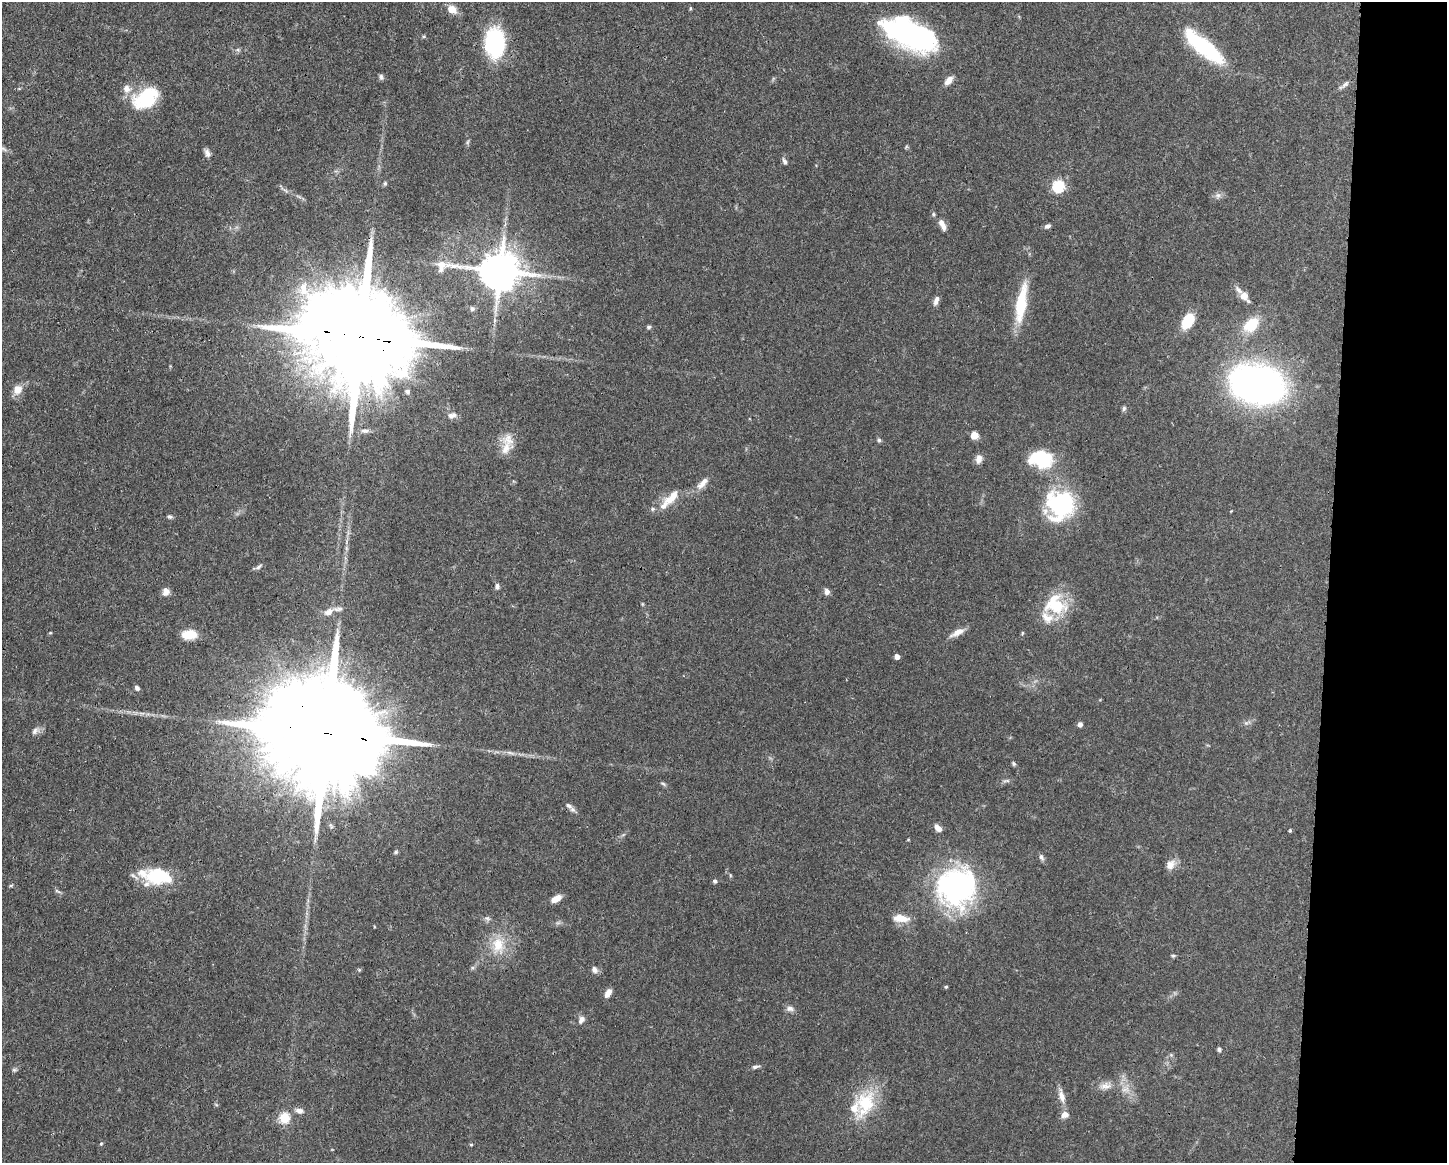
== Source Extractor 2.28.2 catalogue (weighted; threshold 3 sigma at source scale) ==
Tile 9 of 3 x 4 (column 3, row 3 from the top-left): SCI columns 3004-4448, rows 1169-2329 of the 4671 x 4660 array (HDU 1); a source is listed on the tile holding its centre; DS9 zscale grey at full resolution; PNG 1449 x 1165 px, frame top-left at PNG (2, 2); no overlay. Shown black and unused: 8% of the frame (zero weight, under 3 of 4 exposures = <1% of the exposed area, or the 3 px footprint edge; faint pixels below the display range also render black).
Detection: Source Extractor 2.28.2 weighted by HDU 2 'WHT'; one run over the whole footprint, this tile lists its part. Background 0.0415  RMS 0.0027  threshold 0.0123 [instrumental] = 3 sigma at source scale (4.5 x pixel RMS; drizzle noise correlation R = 1.50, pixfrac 1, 0.05/0.05 arcsec/px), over >= 5 px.
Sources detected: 105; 1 inside a brighter object's white glare — not listed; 8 inside a brighter listed object's ellipse — not listed separately; the other 96 listed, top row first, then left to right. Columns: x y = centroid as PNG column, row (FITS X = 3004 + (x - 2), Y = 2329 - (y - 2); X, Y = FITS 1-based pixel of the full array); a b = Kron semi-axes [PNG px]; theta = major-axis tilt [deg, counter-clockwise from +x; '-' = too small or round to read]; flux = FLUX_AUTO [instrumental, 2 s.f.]
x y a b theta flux
452 9 10 8 -35 3.1
911 34 56 25 -24 56
494 42 28 19 90 27
1204 46 45 13 -39 28
381 77 8 5 -82 0.59
949 80 10 6 49 2.3
1345 84 15 5 44 1
146 98 32 20 32 15
2 148 16 5 -31 1
207 153 11 6 -74 1.1
784 161 10 5 -63 0.74
385 183 6 4 -71 0.42
1059 186 6 6 - 33
1218 195 8 7 - 0.92
933 214 5 4 - 0.4
942 225 15 6 -65 1.9
1047 226 7 5 27 0.8
500 270 14 10 -5 980
1244 296 15 8 -48 2.8
936 301 12 6 71 1.3
1021 303 51 12 81 11
472 309 7 6 - 0.66
1188 321 12 7 60 12
1251 325 20 13 41 7.6
649 327 6 4 2 0.5
361 337 35 23 -11 9100
1258 384 44 29 -13 140
18 389 11 9 55 2.9
407 391 7 6 - 0.66
1124 408 7 5 73 0.56
452 415 12 7 12 1.4
364 431 11 6 -2 1.1
974 435 7 6 - 2.9
879 440 5 5 - 0.47
506 448 22 11 68 4.1
979 459 12 8 78 1.5
1041 459 26 18 -9 15
702 483 21 8 46 2.3
672 497 24 10 45 4.3
1062 505 30 25 60 31
652 509 6 5 - 0.51
170 517 7 5 -20 0.55
259 567 9 4 43 0.61
497 586 8 6 -90 0.77
166 592 10 8 70 1.4
827 592 7 6 - 1.2
1056 605 24 20 -27 14
328 612 15 9 27 2
957 632 20 7 28 2.3
50 633 5 3 - 0.24
1022 633 5 3 - 0.28
189 635 15 9 3 5.2
897 656 4 4 - 1.8
137 688 6 5 - 0.7
1246 723 5 5 - 0.57
1080 724 5 4 - 1.2
35 731 12 7 45 1.2
327 733 57 22 -9 15000
510 753 13 4 -21 0.86
1014 764 5 5 - 0.44
1006 781 11 4 5 0.65
663 784 8 4 -24 0.48
569 806 11 6 -38 1.1
938 828 9 6 -47 1.9
1290 830 4 4 - 0.31
396 852 6 5 - 0.43
1041 857 9 6 -58 0.8
1170 865 15 11 55 2.1
157 875 33 19 2 14
730 875 6 3 -72 0.3
715 881 5 5 - 0.64
11 885 6 4 1 0.32
956 887 44 42 52 55
57 891 10 4 -33 0.51
556 899 12 6 28 2.4
487 918 7 5 -33 0.68
901 918 20 9 -5 3.5
498 945 23 16 78 6.8
1173 956 6 4 0 0.36
359 970 5 5 - 0.35
594 970 9 7 -57 1.1
946 987 4 4 - 0.32
608 993 11 6 60 1.8
790 1009 11 7 -6 1.2
581 1020 11 7 63 1.3
1219 1049 6 5 - 0.48
755 1067 11 4 14 0.75
14 1070 7 4 0 0.47
1106 1086 17 9 2 2.5
1125 1089 13 7 4 1.9
1062 1096 21 7 -76 2.2
865 1103 41 24 67 14
299 1111 10 6 -11 1.4
284 1118 5 5 - 19
101 1144 5 4 - 0.33
471 1145 5 3 - 0.26
Overlapping masked pixels (flux is a lower limit): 2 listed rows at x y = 361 337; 327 733
Isophote crosses this tile's border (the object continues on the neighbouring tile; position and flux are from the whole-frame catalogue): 3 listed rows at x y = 911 34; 1204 46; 2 148